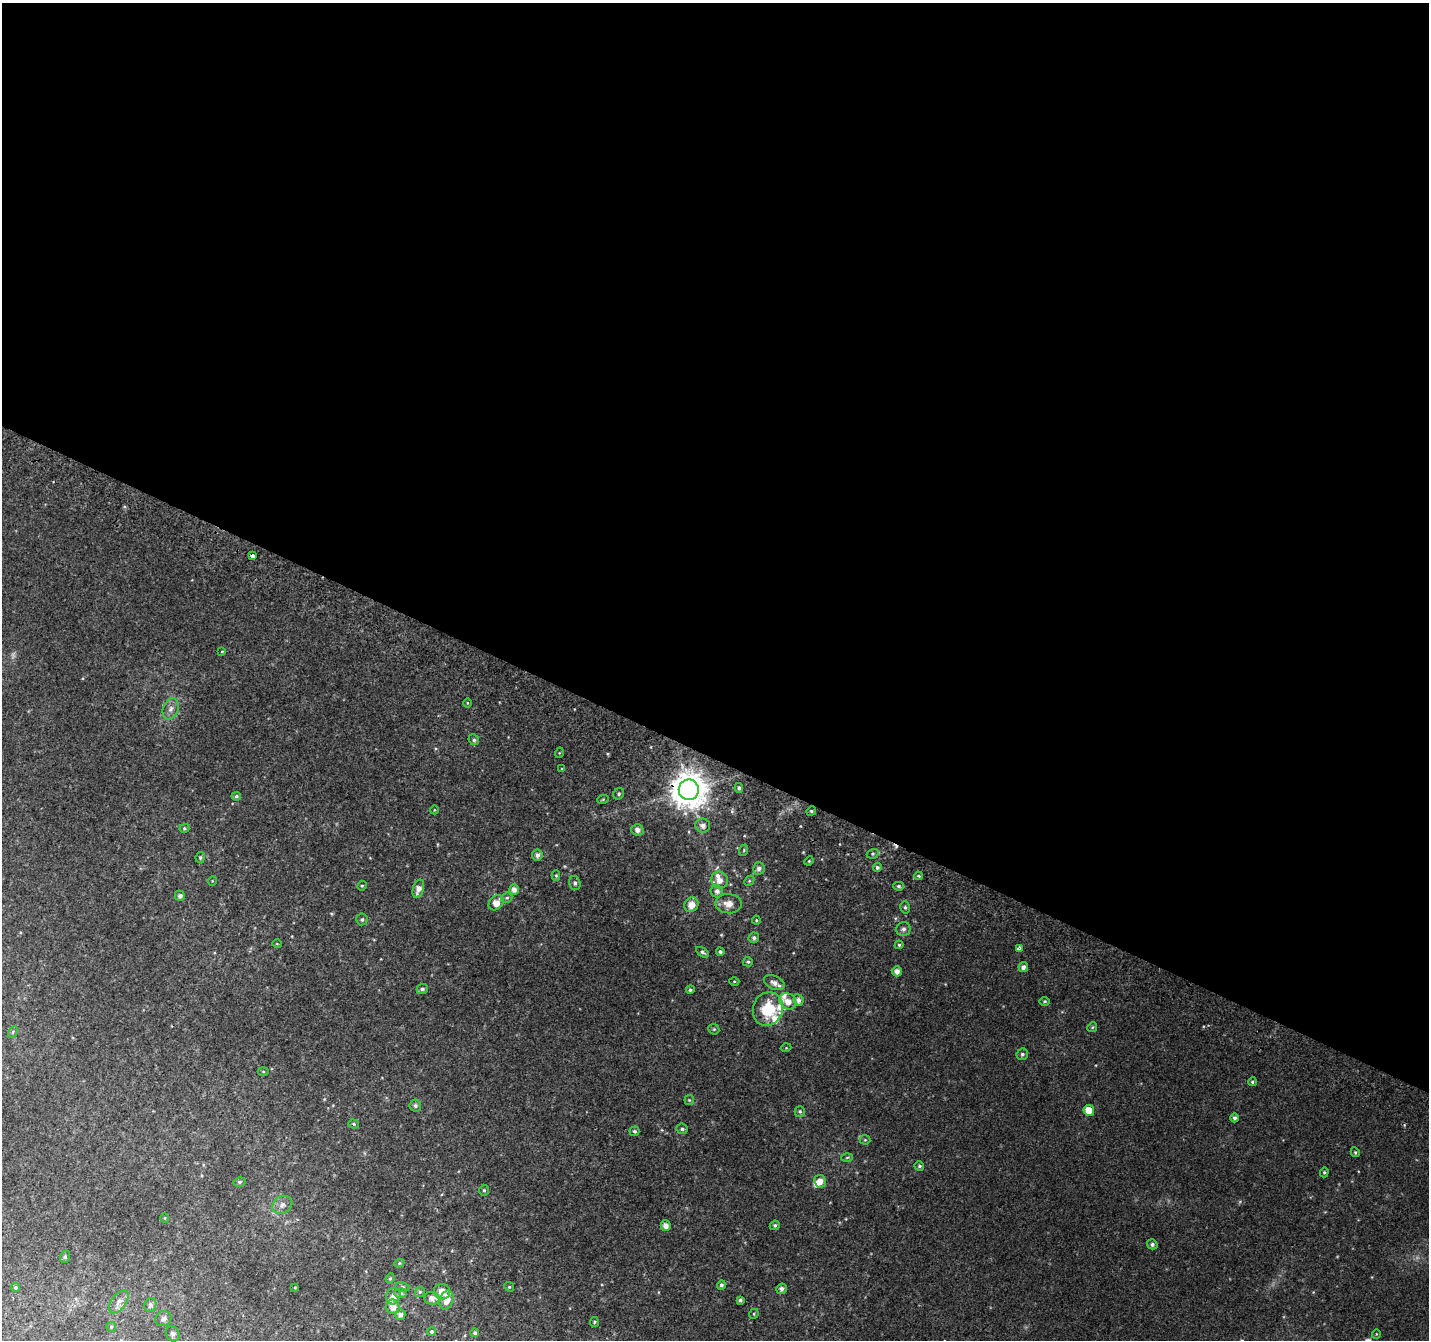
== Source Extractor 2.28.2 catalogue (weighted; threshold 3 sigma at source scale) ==
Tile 3 of 4 x 4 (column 3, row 1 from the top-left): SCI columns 2884-4310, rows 4321-5658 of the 5758 x 5899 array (HDU 1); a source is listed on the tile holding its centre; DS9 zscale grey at full resolution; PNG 1431 x 1342 px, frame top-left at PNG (2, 3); each listed source drawn as its Kron ellipse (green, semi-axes under 4 px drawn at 4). Shown black and unused: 57% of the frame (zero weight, under 2 of 3 exposures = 2% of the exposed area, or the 3 px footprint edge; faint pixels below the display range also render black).
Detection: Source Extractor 2.28.2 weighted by HDU 2 'WHT'; one run over the whole footprint, this tile lists its part. Background 0.0301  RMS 0.01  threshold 0.0465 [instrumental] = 3 sigma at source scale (4.5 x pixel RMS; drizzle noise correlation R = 1.50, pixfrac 1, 0.0396/0.0396 arcsec/px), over >= 5 px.
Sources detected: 126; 1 too faint to see at this stretch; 1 cosmic-ray / hot-pixel residue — neither listed nor drawn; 7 inside a brighter listed object's ellipse — not listed separately; the other 117 listed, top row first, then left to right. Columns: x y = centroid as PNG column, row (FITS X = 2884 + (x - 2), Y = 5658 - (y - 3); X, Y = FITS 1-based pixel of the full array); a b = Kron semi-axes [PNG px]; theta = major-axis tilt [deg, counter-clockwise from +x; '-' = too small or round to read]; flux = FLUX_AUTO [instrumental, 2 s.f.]
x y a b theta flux
252 556 4 3 - 15
222 651 4 3 - 0.89
467 703 4 3 - 0.8
171 709 11 7 69 5.7
474 740 6 5 - 2
559 753 5 3 - 0.83
562 769 3 3 - 0.73
739 788 5 4 - 2.3
689 790 10 10 - 2000
619 794 6 5 - 1.8
236 796 5 4 - 1.8
603 799 6 3 20 1.1
434 810 4 3 - 0.65
811 811 5 4 - 1.6
703 825 7 7 - 5.2
184 828 5 4 - 1.5
637 830 6 5 - 4.8
744 850 6 3 73 1.1
873 854 6 5 - 1.8
537 855 5 5 - 4
200 857 5 4 - 1.7
809 861 5 4 - 1
877 867 4 4 - 2.1
759 868 6 5 - 4
556 875 5 4 - 1.2
918 876 4 3 - 1.6
719 880 8 8 - 8
212 881 5 3 - 0.78
749 881 6 4 46 1.3
575 883 7 5 -73 2.9
362 886 5 4 - 1.2
899 886 5 4 - 1.7
418 889 9 5 73 7.2
514 890 5 5 - 5.5
717 891 6 6 - 4.2
180 896 5 5 - 3.4
507 898 6 5 - 1.7
496 903 8 6 48 11
729 904 13 9 -4 8.8
691 905 7 6 - 9.6
905 907 6 5 - 1.9
362 919 6 5 - 2
756 920 4 4 - 1.1
903 929 7 7 - 3.6
754 938 5 5 - 3.1
277 944 5 3 - 0.71
899 945 4 4 - 1.3
1019 949 4 4 - 14
702 952 7 4 -33 2.4
720 952 4 4 - 2.4
748 962 5 4 - 1.7
1023 967 5 4 - 4.6
897 971 5 5 - 5.7
734 981 5 3 - 1.2
774 983 11 6 -23 5.4
422 989 6 5 - 2.4
690 990 4 4 - 1.9
798 1000 6 5 - 3.8
788 1001 9 7 -40 8.8
1045 1001 5 4 - 1.6
768 1009 17 15 69 39
1092 1027 5 4 - 1.2
714 1029 6 5 - 1.5
13 1032 6 4 62 1.5
786 1048 5 3 - 0.88
1022 1054 6 5 - 2.2
263 1071 5 3 - 0.95
1252 1082 4 4 - 1.6
689 1100 5 5 - 1.3
415 1106 6 6 - 2.1
1089 1110 5 5 - 13
800 1111 5 5 - 1.7
1235 1118 4 4 - 2.6
354 1124 5 4 - 1.8
682 1129 5 5 - 2.4
634 1131 5 4 - 2.1
865 1140 5 5 - 1.2
1355 1152 5 4 - 1.3
847 1157 6 4 2 1.3
919 1166 5 4 - 1.7
1324 1172 5 4 - 1.4
820 1181 6 6 - 7.6
239 1182 6 5 - 1.7
484 1190 5 4 - 1.6
282 1205 10 8 33 5.2
165 1218 5 4 - 1
775 1225 5 4 - 1.8
666 1226 5 5 - 6.2
1152 1244 5 5 - 2.7
65 1257 6 5 - 1.5
399 1263 5 4 - 1.3
390 1278 5 4 - 1.3
721 1285 5 4 - 2.9
15 1287 4 4 - 1.7
295 1287 3 2 - 0.71
402 1287 7 4 -9 2.1
509 1287 5 4 - 1.3
782 1289 5 5 - 4.1
420 1292 5 4 - 1.4
442 1292 8 7 - 12
401 1293 6 5 - 2.2
393 1296 8 7 - 7.6
432 1298 7 6 - 6
447 1300 10 6 69 12
740 1300 4 3 - 2.2
119 1302 13 7 54 6.3
150 1305 7 6 - 3
393 1307 7 6 - 8.1
754 1314 5 4 - 1.2
400 1315 5 5 - 4.5
163 1319 8 7 - 3.6
594 1322 5 4 - 1.3
111 1327 5 4 - 1.4
432 1331 4 4 - 2.1
475 1333 4 4 - 1.9
173 1334 8 6 -59 2.6
1376 1334 5 3 - 0.78
Overlapping masked pixels (flux is a lower limit): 2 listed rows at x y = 252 556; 689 790